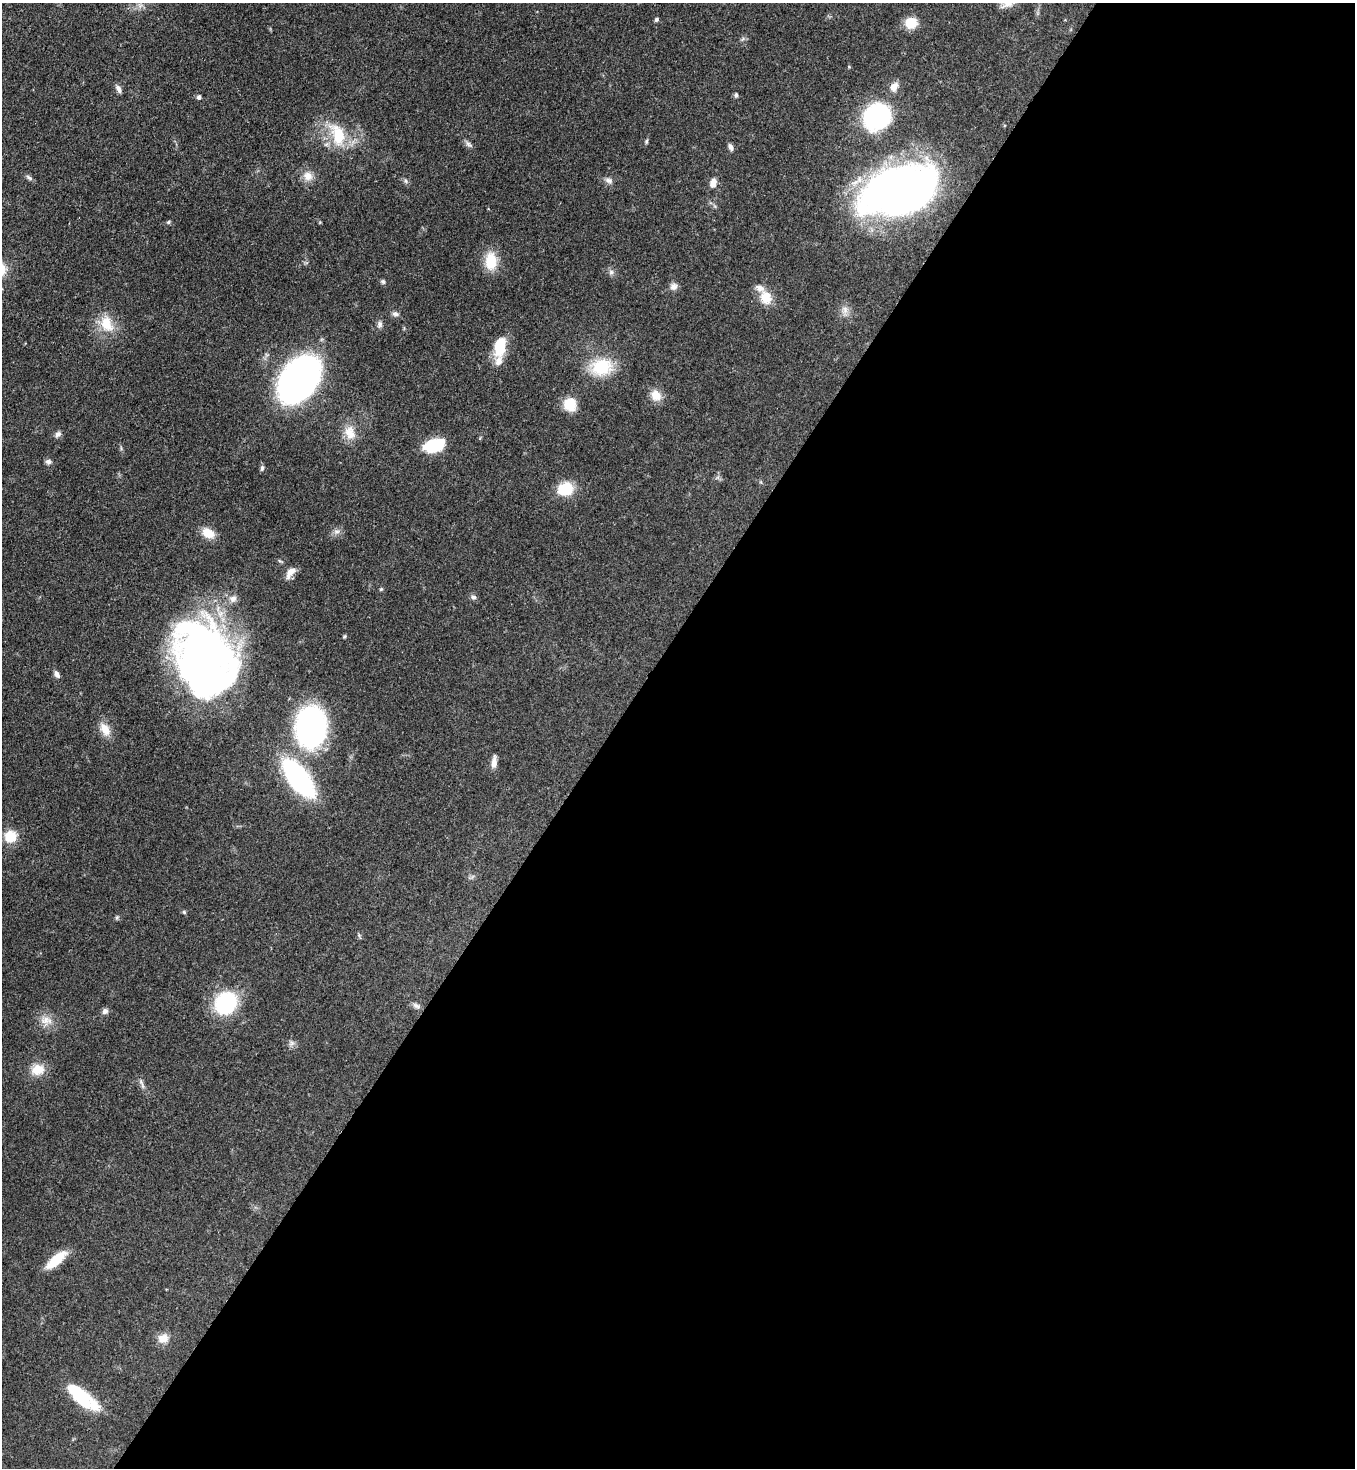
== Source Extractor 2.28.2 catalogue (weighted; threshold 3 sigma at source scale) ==
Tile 12 of 4 x 4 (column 4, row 3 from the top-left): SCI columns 4286-5638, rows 1524-2989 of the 6002 x 5979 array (HDU 1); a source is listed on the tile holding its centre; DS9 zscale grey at full resolution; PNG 1357 x 1470 px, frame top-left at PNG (2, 3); no overlay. Shown black and unused: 55% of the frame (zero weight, under 3 of 4 exposures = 7% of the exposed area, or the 3 px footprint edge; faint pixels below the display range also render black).
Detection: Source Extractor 2.28.2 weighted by HDU 2 'WHT'; one run over the whole footprint, this tile lists its part. Background 0.0889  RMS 0.0039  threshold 0.0176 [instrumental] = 3 sigma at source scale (4.5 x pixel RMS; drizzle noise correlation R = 1.50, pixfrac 1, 0.05/0.05 arcsec/px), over >= 5 px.
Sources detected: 69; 1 inside a brighter object's white glare — not listed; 2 inside a brighter listed object's ellipse — not listed separately; the other 66 listed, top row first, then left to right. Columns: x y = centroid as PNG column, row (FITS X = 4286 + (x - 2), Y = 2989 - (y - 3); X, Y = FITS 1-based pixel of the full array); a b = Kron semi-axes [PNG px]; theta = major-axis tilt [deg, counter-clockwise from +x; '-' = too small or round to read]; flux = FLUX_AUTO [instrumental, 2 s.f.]
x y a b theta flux
1007 4 21 9 21 3.5
140 6 7 6 - 1.3
656 20 6 5 - 0.68
911 23 14 13 - 6.7
894 87 11 9 63 3.5
119 89 11 6 -64 1.5
736 95 6 4 -89 0.82
199 97 6 5 - 0.97
877 117 21 18 41 61
338 135 35 19 -71 16
646 141 7 5 88 0.61
469 144 12 6 -38 1.3
730 147 9 6 -62 1.3
308 176 14 12 -29 3.9
29 178 10 5 -37 1.1
609 180 11 7 -26 1.6
406 181 8 6 -50 0.93
713 183 11 8 80 2.8
900 190 73 40 21 220
168 222 6 4 28 0.6
491 261 22 14 -90 9.4
611 272 7 7 - 1.1
383 282 7 6 - 0.75
674 286 10 9 - 1.9
766 297 18 15 -70 6.6
845 310 12 8 -76 2.4
395 314 9 6 -13 1.3
107 324 25 17 -70 9.3
380 324 9 7 90 1.3
500 346 23 12 80 12
601 367 23 17 6 18
299 379 31 20 54 250
656 395 15 13 -57 4.5
570 405 16 14 -65 7.4
350 432 21 14 -74 5.8
58 434 9 7 42 1.4
434 445 19 11 16 19
48 462 8 7 - 1.2
262 468 8 5 80 0.84
565 489 17 14 19 11
337 531 10 5 0 1.2
208 533 16 11 -29 5.5
290 572 16 8 54 3.4
381 589 5 4 - 0.52
473 597 8 7 - 1.1
233 599 11 9 28 2.5
344 636 5 4 - 0.52
205 660 71 49 -68 240
57 674 9 5 -63 1.6
311 727 29 21 84 120
105 729 18 11 -59 5
494 762 14 6 85 2.7
299 778 30 12 -52 99
10 836 12 12 - 8.4
184 912 6 5 - 0.58
117 917 6 4 46 0.59
226 1003 18 16 51 42
416 1006 12 6 -27 1.4
105 1011 8 7 - 1.3
46 1020 18 12 -4 4.5
292 1043 8 6 35 1.3
37 1070 18 14 13 6.1
142 1086 9 4 -80 1
56 1260 24 8 41 10
163 1338 14 11 13 3.8
81 1398 43 14 -29 17
Isophote crosses this tile's border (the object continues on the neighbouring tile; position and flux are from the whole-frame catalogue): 2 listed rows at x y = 1007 4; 81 1398